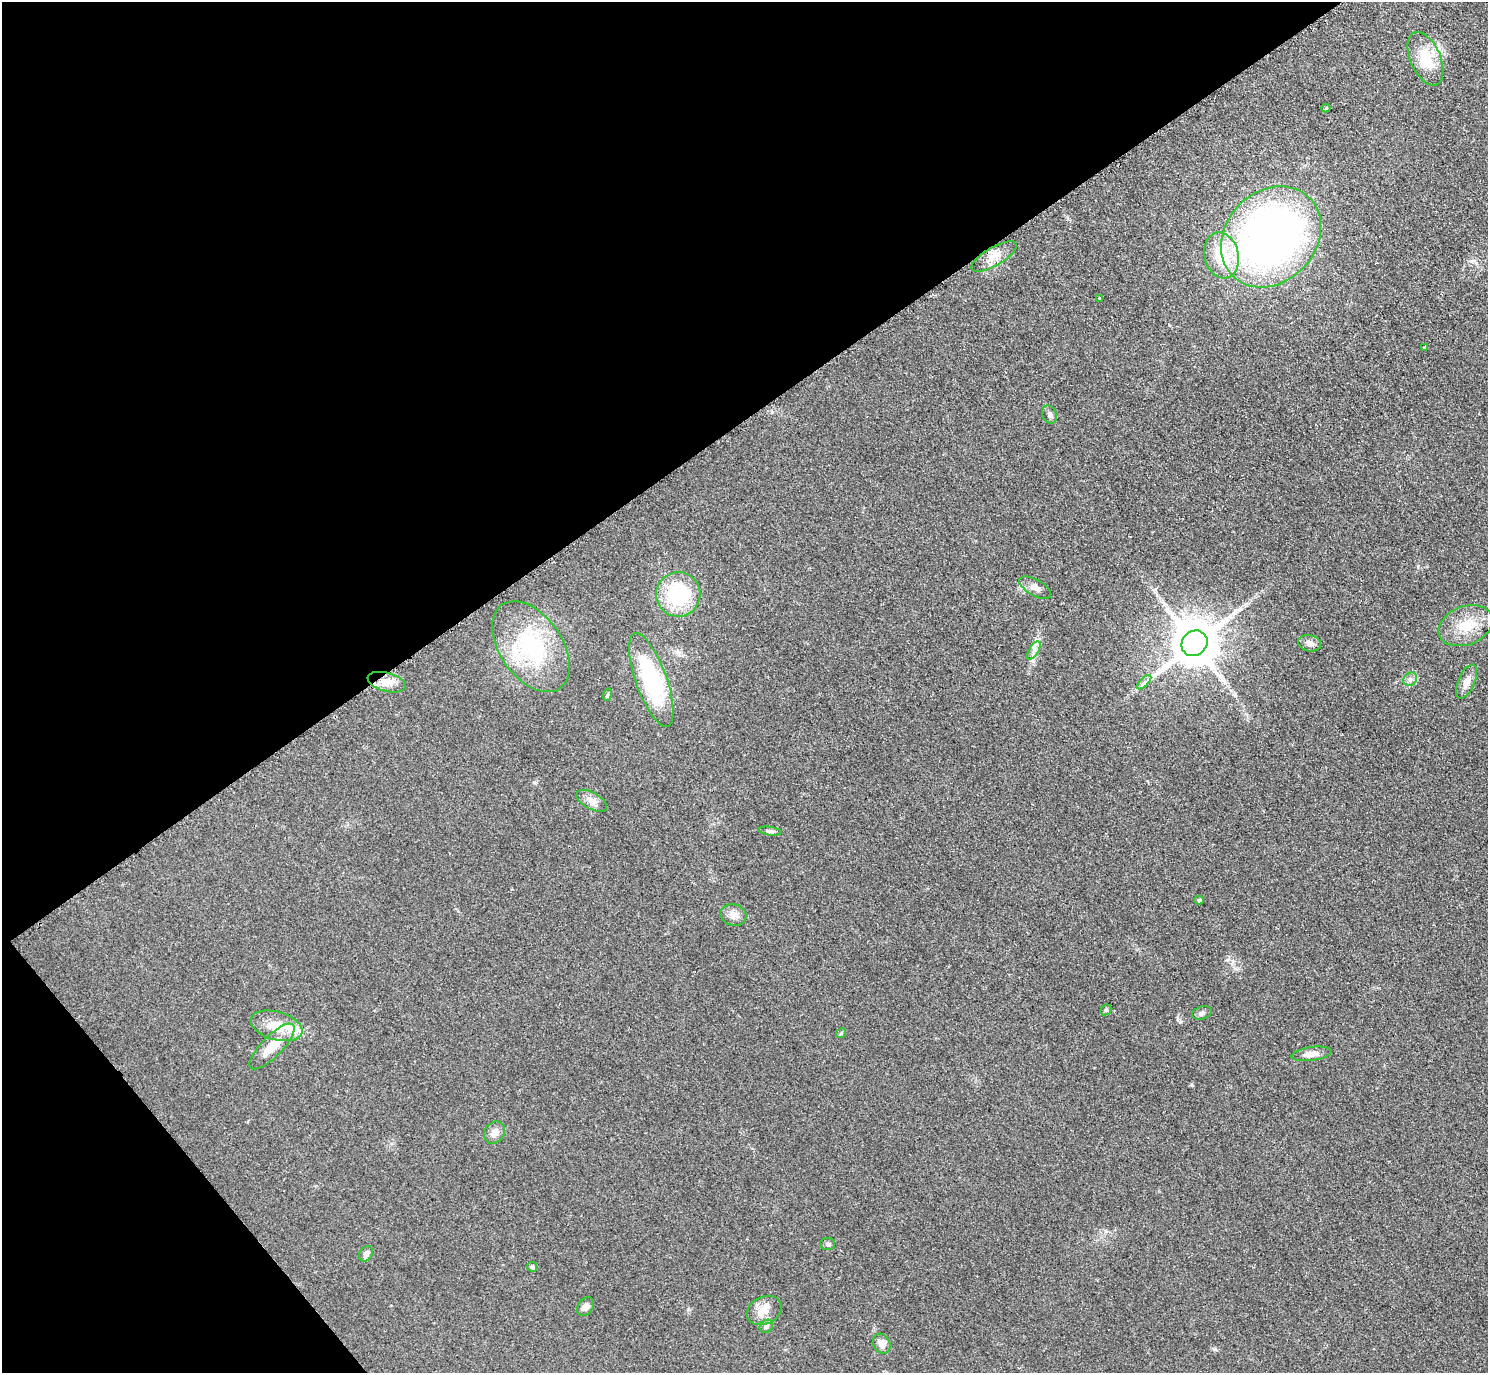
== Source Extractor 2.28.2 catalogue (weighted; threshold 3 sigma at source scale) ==
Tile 5 of 4 x 4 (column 1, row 2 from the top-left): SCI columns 12-1497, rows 2907-4277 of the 5963 x 5961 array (HDU 1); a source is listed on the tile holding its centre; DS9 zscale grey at full resolution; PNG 1490 x 1375 px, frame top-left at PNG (2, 2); each listed source drawn as its Kron ellipse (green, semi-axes under 4 px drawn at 4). Shown black and unused: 35% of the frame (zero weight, under 2 of 3 exposures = <1% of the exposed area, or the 3 px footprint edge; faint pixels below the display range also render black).
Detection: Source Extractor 2.28.2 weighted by HDU 2 'WHT'; one run over the whole footprint, this tile lists its part. Background 0.0958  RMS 0.0085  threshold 0.0383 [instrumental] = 3 sigma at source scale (4.5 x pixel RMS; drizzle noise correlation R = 1.50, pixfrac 1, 0.05/0.05 arcsec/px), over >= 5 px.
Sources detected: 40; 1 inside a brighter listed object's ellipse — not listed separately; the other 39 listed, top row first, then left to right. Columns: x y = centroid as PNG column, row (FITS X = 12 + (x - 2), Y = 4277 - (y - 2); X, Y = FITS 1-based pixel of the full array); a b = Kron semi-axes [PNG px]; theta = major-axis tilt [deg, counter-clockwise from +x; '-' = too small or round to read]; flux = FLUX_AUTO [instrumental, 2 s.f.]
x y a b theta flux
1425 59 28 15 -66 27
1326 108 4 3 - 1.4
1271 237 55 45 46 450
1221 255 23 17 -77 32
994 256 25 9 30 10
1100 299 3 3 - 1.6
1425 348 3 3 - 2.2
1050 415 9 7 -70 2.8
1035 588 17 8 -29 5.5
678 594 22 22 - 68
1466 626 28 19 21 24
1194 643 14 12 40 3900
1310 643 11 8 -13 5.1
531 647 51 31 -55 81
1034 650 10 4 60 3.2
1410 679 7 6 - 3
651 680 49 15 -70 82
1466 681 18 8 67 7
387 682 19 9 -15 9.4
1144 682 9 3 45 2.1
607 695 6 4 71 1.1
592 801 17 8 -29 6.5
770 831 12 4 -7 2.1
1199 900 5 4 - 1.6
733 915 13 10 -17 6
1106 1010 6 5 - 1.2
1202 1013 10 6 17 2.6
277 1026 26 14 -16 21
841 1033 5 4 - 1
272 1046 30 10 45 21
1311 1054 20 7 7 6.9
494 1133 12 10 51 6.5
828 1244 7 6 - 2
366 1254 8 6 59 3.3
532 1267 5 4 - 2.3
585 1307 10 7 52 3.9
764 1310 18 13 27 12
766 1326 7 6 - 2
882 1344 10 8 -62 7.1
Unlisted compact peaks at least as high as the median listed source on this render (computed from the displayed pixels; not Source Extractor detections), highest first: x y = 1214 1349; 1180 1022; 1192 1085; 1418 566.